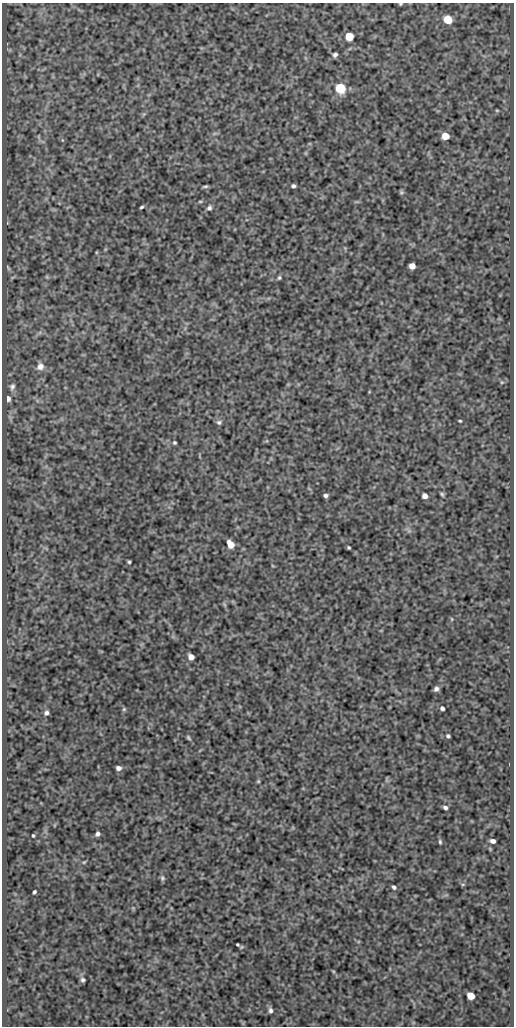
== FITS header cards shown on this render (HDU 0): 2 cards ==
NAXIS1  =                  512
NAXIS2  =                 1024

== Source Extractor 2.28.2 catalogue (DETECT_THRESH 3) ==
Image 512 x 1024 px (HDU 0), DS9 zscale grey, 1 PNG px = 1 image px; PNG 516 x 1028 px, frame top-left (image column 1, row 1024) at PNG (2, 3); no overlay
Background 482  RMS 0.98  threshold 2.93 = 3 sigma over >= 5 px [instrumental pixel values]
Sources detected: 54; all 54 listed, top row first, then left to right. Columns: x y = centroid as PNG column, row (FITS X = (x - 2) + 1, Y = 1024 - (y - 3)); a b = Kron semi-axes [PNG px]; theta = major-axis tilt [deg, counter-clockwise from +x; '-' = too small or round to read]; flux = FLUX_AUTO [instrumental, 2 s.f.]
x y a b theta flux
400 4 3 3 - 56
448 20 5 5 - 3100
349 36 5 5 - 2700
335 55 5 4 - 160
340 88 5 5 - 7400
497 110 5 3 - 67
445 136 5 5 - 1900
205 186 7 3 5 100
293 186 4 4 - 170
401 192 6 5 - 91
200 201 5 3 - 67
141 207 4 2 - 98
209 208 6 5 - 170
412 266 5 5 - 680
8 268 9 4 -63 110
47 277 6 4 -45 81
279 278 5 4 - 100
40 366 10 9 - 410
502 382 6 3 18 72
12 387 10 7 72 220
8 398 5 4 - 380
460 421 3 3 - 70
219 422 7 6 - 150
174 443 3 3 - 90
442 494 6 4 -71 100
325 495 4 3 - 150
425 496 5 4 - 430
231 544 6 5 - 1000
349 547 3 3 - 85
129 562 3 3 - 90
224 604 8 3 -71 110
452 619 5 3 - 60
191 657 5 5 - 600
436 689 5 4 - 190
442 708 4 4 - 160
124 709 6 5 - 94
46 713 5 4 - 180
448 736 4 3 - 120
188 738 6 4 -46 95
118 768 5 4 - 280
258 781 5 4 - 78
445 807 4 3 - 160
98 834 5 4 - 180
33 835 3 3 - 76
493 841 5 4 - 240
440 842 5 4 - 94
84 862 6 3 44 68
162 878 7 6 - 120
394 887 5 4 - 150
34 892 4 3 - 110
237 944 3 3 - 72
83 980 5 4 - 140
471 996 6 5 - 1400
270 1010 6 5 - 170
At the frame edge (FLAGS 8, measured only in part): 1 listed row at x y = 400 4